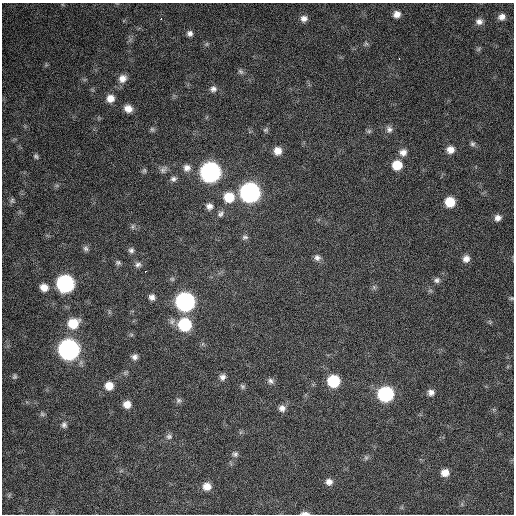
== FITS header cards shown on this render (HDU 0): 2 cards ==
NAXIS1  =                  512 / Axis length
NAXIS2  =                  512 / Axis length

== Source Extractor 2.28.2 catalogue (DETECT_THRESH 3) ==
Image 512 x 512 px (HDU 0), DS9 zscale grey, 1 PNG px = 1 image px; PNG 516 x 516 px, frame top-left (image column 1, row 512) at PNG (2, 3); no overlay
Background 633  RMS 25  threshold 75.1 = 3 sigma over >= 5 px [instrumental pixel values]
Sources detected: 78; all 78 listed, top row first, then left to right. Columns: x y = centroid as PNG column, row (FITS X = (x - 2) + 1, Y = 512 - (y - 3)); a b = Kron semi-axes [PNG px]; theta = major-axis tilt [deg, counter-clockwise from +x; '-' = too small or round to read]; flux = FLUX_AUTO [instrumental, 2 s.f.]
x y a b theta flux
397 14 8 8 - 10000
502 17 9 7 20 9100
161 19 2 2 - 9600
304 19 9 8 - 9100
479 22 9 8 - 8100
190 33 7 7 - 6300
207 44 7 4 89 2700
366 44 7 5 53 3400
479 49 7 4 88 2800
399 59 3 2 - 5000
241 71 8 6 -44 4300
122 78 11 9 47 13000
213 89 9 8 - 7200
110 98 9 8 - 15000
128 109 9 8 - 14000
152 129 8 6 -74 3300
389 129 9 9 - 7200
265 130 7 5 31 3000
369 131 7 5 21 3200
472 144 8 6 -34 4100
450 150 9 8 - 13000
277 151 8 8 - 15000
403 152 10 9 - 11000
36 156 6 5 - 3200
397 165 9 9 - 34000
187 168 10 9 - 10000
163 170 10 8 58 6500
144 171 7 5 76 3200
210 172 10 10 - 770000
173 179 8 7 - 5400
250 193 10 10 - 780000
229 197 10 10 - 40000
12 200 8 6 88 3900
450 202 8 8 - 37000
209 206 9 8 - 8200
221 214 10 7 45 6000
498 218 8 7 - 8400
133 227 8 4 82 3000
245 237 8 6 -2 4400
86 248 8 7 - 4800
131 250 7 7 - 5000
317 258 8 8 - 7000
466 259 9 8 - 11000
118 263 7 6 - 3800
138 264 9 7 8 5900
145 271 3 3 - 4200
437 280 9 7 10 5600
65 283 10 9 - 400000
44 287 9 8 - 15000
374 287 7 6 - 3600
152 297 7 7 - 7100
511 298 6 4 20 2400
185 302 10 10 - 620000
490 322 7 4 -57 2500
73 323 12 10 28 40000
185 325 10 10 - 110000
69 349 10 10 - 920000
134 357 7 7 - 6700
14 377 7 6 - 3500
222 377 8 7 - 7300
270 381 9 7 -34 6000
333 381 9 9 - 81000
109 386 8 8 - 19000
242 386 8 6 -52 3500
431 392 8 7 - 7800
385 394 9 9 - 230000
178 400 8 7 - 4500
127 404 7 7 - 15000
282 408 9 9 - 8100
42 414 7 6 - 3400
64 425 8 7 - 5100
169 436 8 8 - 5700
235 454 8 7 - 4900
366 458 7 6 - 3500
445 473 8 7 - 15000
329 482 8 8 - 9100
207 486 8 8 - 16000
305 513 10 3 -1 6800
At the frame edge (FLAGS 8, measured only in part): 2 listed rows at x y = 511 298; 305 513